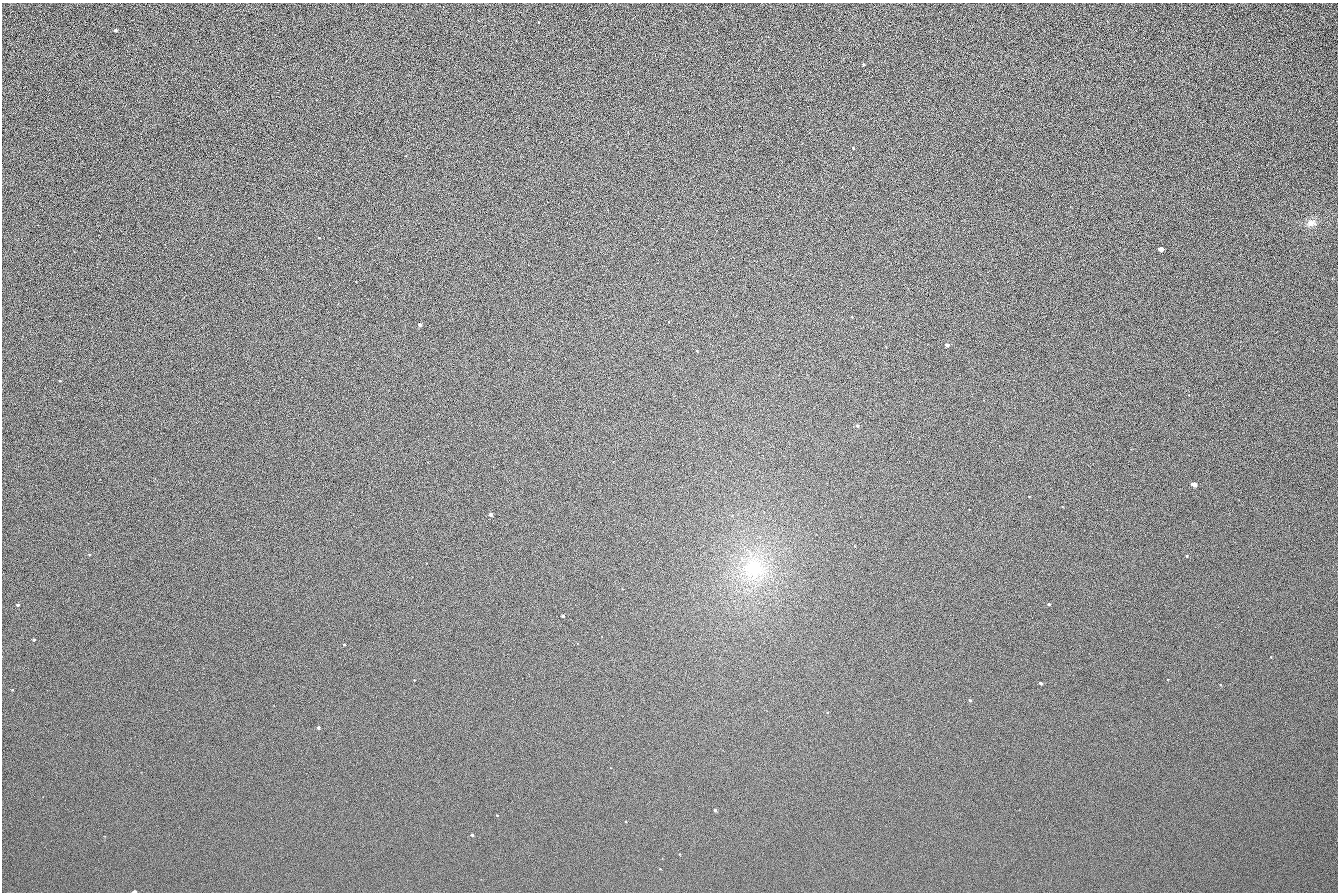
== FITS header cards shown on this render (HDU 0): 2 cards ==
NAXIS1  =                 1336 / length of data axis 1
NAXIS2  =                  890 / length of data axis 2

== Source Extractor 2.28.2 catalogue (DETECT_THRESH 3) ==
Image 1336 x 890 px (HDU 0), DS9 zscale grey, 1 PNG px = 1 image px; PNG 1340 x 894 px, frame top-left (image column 1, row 890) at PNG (2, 3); no overlay
Background 142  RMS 21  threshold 64.1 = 3 sigma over >= 5 px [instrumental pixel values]
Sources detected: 25; all 25 listed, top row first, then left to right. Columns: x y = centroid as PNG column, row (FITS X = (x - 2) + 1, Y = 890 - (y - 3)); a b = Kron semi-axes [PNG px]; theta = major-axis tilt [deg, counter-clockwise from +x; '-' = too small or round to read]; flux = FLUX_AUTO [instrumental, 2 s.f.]
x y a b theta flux
115 31 3 3 - 2200
863 65 3 3 - 1800
853 148 3 2 - 1200
1311 223 13 9 6 9800
319 238 3 2 - 900
1160 249 4 4 - 9300
420 325 3 3 - 6700
947 345 4 3 - 5200
857 426 5 4 - 2200
1193 484 5 4 - 11000
491 514 3 3 - 4700
1187 556 3 2 - 990
753 568 35 33 -18 120000
1048 604 4 3 - 1600
18 605 4 3 - 1900
563 616 3 3 - 2400
34 639 4 3 - 1300
344 644 3 3 - 1900
1041 683 3 3 - 2600
47 690 2 2 - 1800
970 700 4 4 - 1600
318 728 3 3 - 3300
715 810 3 3 - 2100
472 835 3 3 - 2200
134 891 4 2 - 5100
At the frame edge (FLAGS 8, measured only in part): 1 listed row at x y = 134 891